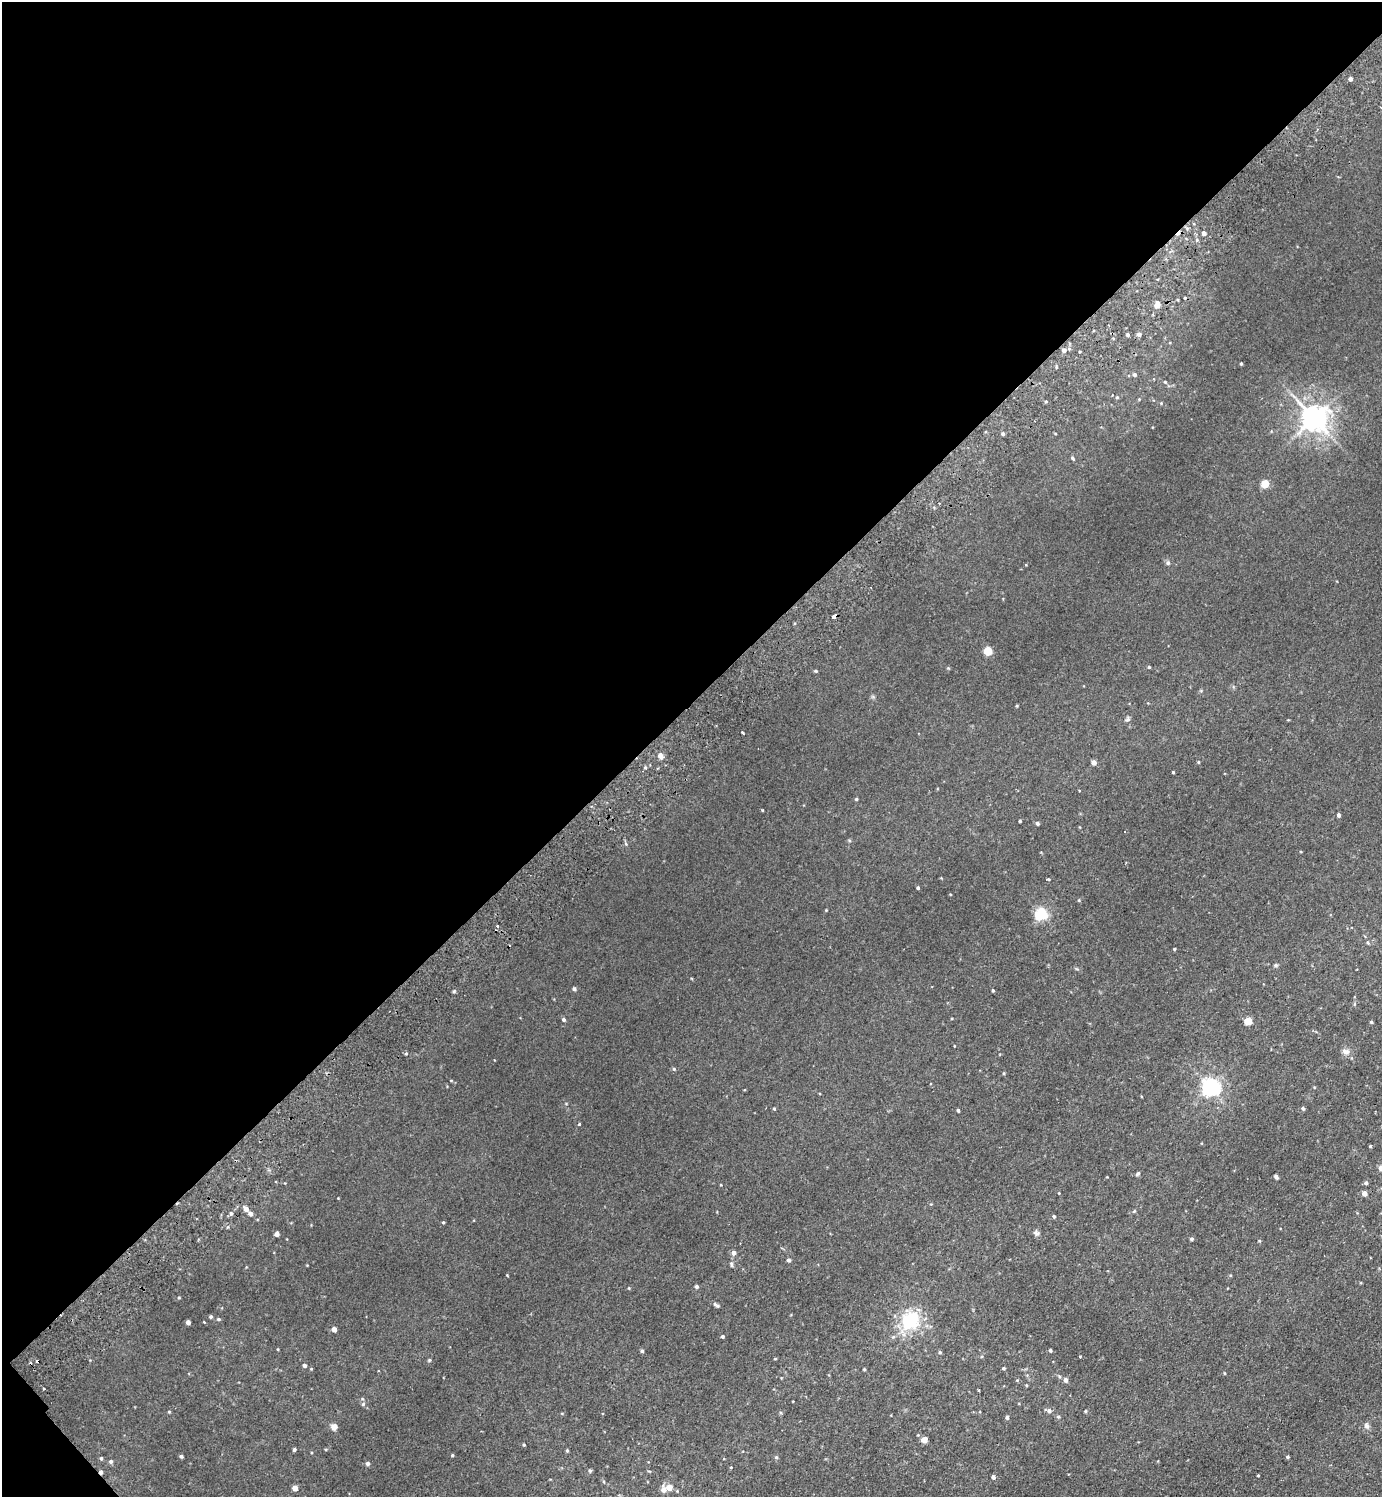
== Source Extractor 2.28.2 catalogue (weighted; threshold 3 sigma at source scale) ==
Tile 5 of 4 x 4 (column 1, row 2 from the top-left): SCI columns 203-1582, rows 3037-4531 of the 6066 x 6072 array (HDU 1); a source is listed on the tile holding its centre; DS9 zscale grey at full resolution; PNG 1384 x 1499 px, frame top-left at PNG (2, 2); no overlay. Shown black and unused: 47% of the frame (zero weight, under 2 of 3 exposures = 3% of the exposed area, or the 3 px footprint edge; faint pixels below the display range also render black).
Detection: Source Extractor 2.28.2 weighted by HDU 2 'WHT'; one run over the whole footprint, this tile lists its part. Background 0.0275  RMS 0.011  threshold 0.0484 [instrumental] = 3 sigma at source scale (4.5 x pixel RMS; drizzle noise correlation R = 1.50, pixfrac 1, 0.05/0.05 arcsec/px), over >= 5 px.
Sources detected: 139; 6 cosmic-ray / hot-pixel residue — not listed; the other 133 listed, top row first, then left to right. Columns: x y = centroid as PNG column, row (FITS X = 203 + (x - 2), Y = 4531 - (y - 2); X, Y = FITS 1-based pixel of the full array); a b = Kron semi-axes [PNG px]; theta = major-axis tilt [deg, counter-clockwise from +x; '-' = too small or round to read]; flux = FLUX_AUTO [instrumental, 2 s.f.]
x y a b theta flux
1350 79 4 4 - 3.9
1204 233 4 3 - 4.1
1197 240 5 4 - 1.4
1157 305 6 5 - 12
1139 334 4 4 - 4.3
1127 335 3 3 - 2.2
1064 350 6 5 - 3.3
1241 364 3 3 - 1.3
1134 375 5 4 - 2.5
1165 382 4 4 - 1.3
1117 397 5 4 - 1.1
1139 399 4 4 - 0.88
1161 403 4 4 - 1.1
1314 418 8 8 - 1300
1003 434 4 4 - 2
1073 458 5 3 - 1.9
1265 484 5 5 - 34
1168 563 6 5 - 2.4
834 616 5 3 - 6.7
988 651 5 5 - 45
1149 667 4 3 - 1.1
816 671 4 3 - 1.3
1128 719 7 6 - 2.2
742 733 3 3 - 3.1
660 756 7 5 -52 5.5
1094 762 5 4 - 5.5
1198 762 4 3 - 1
645 767 4 4 - 1.3
1173 772 3 3 - 1.2
856 799 4 4 - 1.3
762 810 3 2 - 1.2
1338 815 4 3 - 2.7
1020 821 3 3 - 1.2
1037 823 4 4 - 2.5
1048 879 4 3 - 0.89
918 888 4 3 - 1.7
1079 900 4 3 - 0.95
826 910 3 3 - 0.76
1041 914 5 5 - 170
497 926 3 3 - 2.4
1368 942 6 4 -70 1.4
1174 949 3 3 - 1.2
1276 965 6 5 - 1.6
574 989 5 4 - 2.5
993 990 4 3 - 1.3
564 1020 5 4 - 2.1
1248 1021 5 4 - 31
1371 1022 3 3 - 1.5
954 1046 4 2 - 0.65
1345 1051 12 8 -23 5.2
406 1054 5 3 - 1.2
674 1069 5 5 - 1.6
1004 1073 5 3 - 1
451 1080 5 3 - 0.84
1210 1087 6 6 - 450
1303 1108 4 4 - 2.4
774 1109 4 4 - 1.1
958 1110 4 3 - 1.9
579 1124 4 3 - 0.96
1370 1146 3 3 - 1.2
1381 1168 5 5 - 6.8
1138 1174 6 4 52 2.1
1276 1177 5 3 - 2.3
1366 1183 4 4 - 2.5
1059 1193 3 3 - 0.76
1364 1194 4 4 - 6.7
246 1209 5 4 - 6.4
1134 1211 5 4 - 1.2
231 1213 6 5 - 2.4
250 1214 4 4 - 3.7
1054 1216 4 4 - 1.6
443 1222 4 3 - 1.2
1036 1233 9 6 -46 3
277 1234 4 4 - 5.8
1191 1239 4 4 - 2.1
1259 1241 4 4 - 1.1
733 1252 6 5 - 4.1
788 1260 4 4 - 2.9
731 1264 8 5 -85 2.1
1230 1275 4 3 - 0.84
696 1286 4 4 - 2.7
179 1297 4 3 - 0.93
717 1306 6 5 - 1.9
211 1316 4 4 - 1.7
218 1319 5 4 - 1.7
910 1320 23 20 61 58
188 1322 4 4 - 4.9
204 1322 3 2 - 0.8
334 1329 4 4 - 7.8
722 1336 4 3 - 2.3
278 1349 4 3 - 0.78
1050 1350 3 3 - 2
642 1351 4 4 - 1.7
940 1352 5 4 - 1.4
1080 1356 4 2 - 0.79
775 1358 4 3 - 0.9
429 1360 5 4 - 1.3
304 1365 4 4 - 2.8
1004 1368 4 4 - 1.7
864 1369 3 2 - 1.1
1224 1373 4 3 - 0.84
1066 1380 5 5 - 4.2
1026 1385 4 3 - 0.89
978 1390 3 2 - 1
363 1404 6 5 - 1.7
1049 1410 9 5 -14 3.7
1085 1411 4 4 - 1
169 1412 5 3 - 0.94
1058 1416 5 4 - 1.7
1007 1417 4 4 - 2
1366 1426 10 7 -77 3.5
334 1427 5 5 - 8.4
924 1440 7 6 - 4.5
524 1445 4 3 - 1.1
294 1449 4 3 - 1.9
326 1449 4 3 - 0.92
567 1450 4 4 - 1.4
452 1455 4 3 - 1.2
181 1456 4 3 - 2
776 1457 5 5 - 1.5
1288 1457 3 3 - 1.5
101 1458 5 4 - 1.6
111 1461 5 5 - 2.2
367 1463 5 5 - 2.9
731 1467 4 3 - 0.8
590 1470 6 4 -69 1.4
101 1472 4 3 - 3.4
1258 1475 3 2 - 0.82
993 1477 5 4 - 2.4
604 1482 5 3 - 1.1
669 1487 5 5 - 12
295 1488 4 4 - 9.3
664 1490 7 5 -77 6.8
Overlapping masked pixels (flux is a lower limit): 2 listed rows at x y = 834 616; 101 1472
Isophote crosses this tile's border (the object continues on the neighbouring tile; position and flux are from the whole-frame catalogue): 1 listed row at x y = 1381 1168
Unlisted compact peaks at least as high as the median listed source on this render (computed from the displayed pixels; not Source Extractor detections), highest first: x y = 454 991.